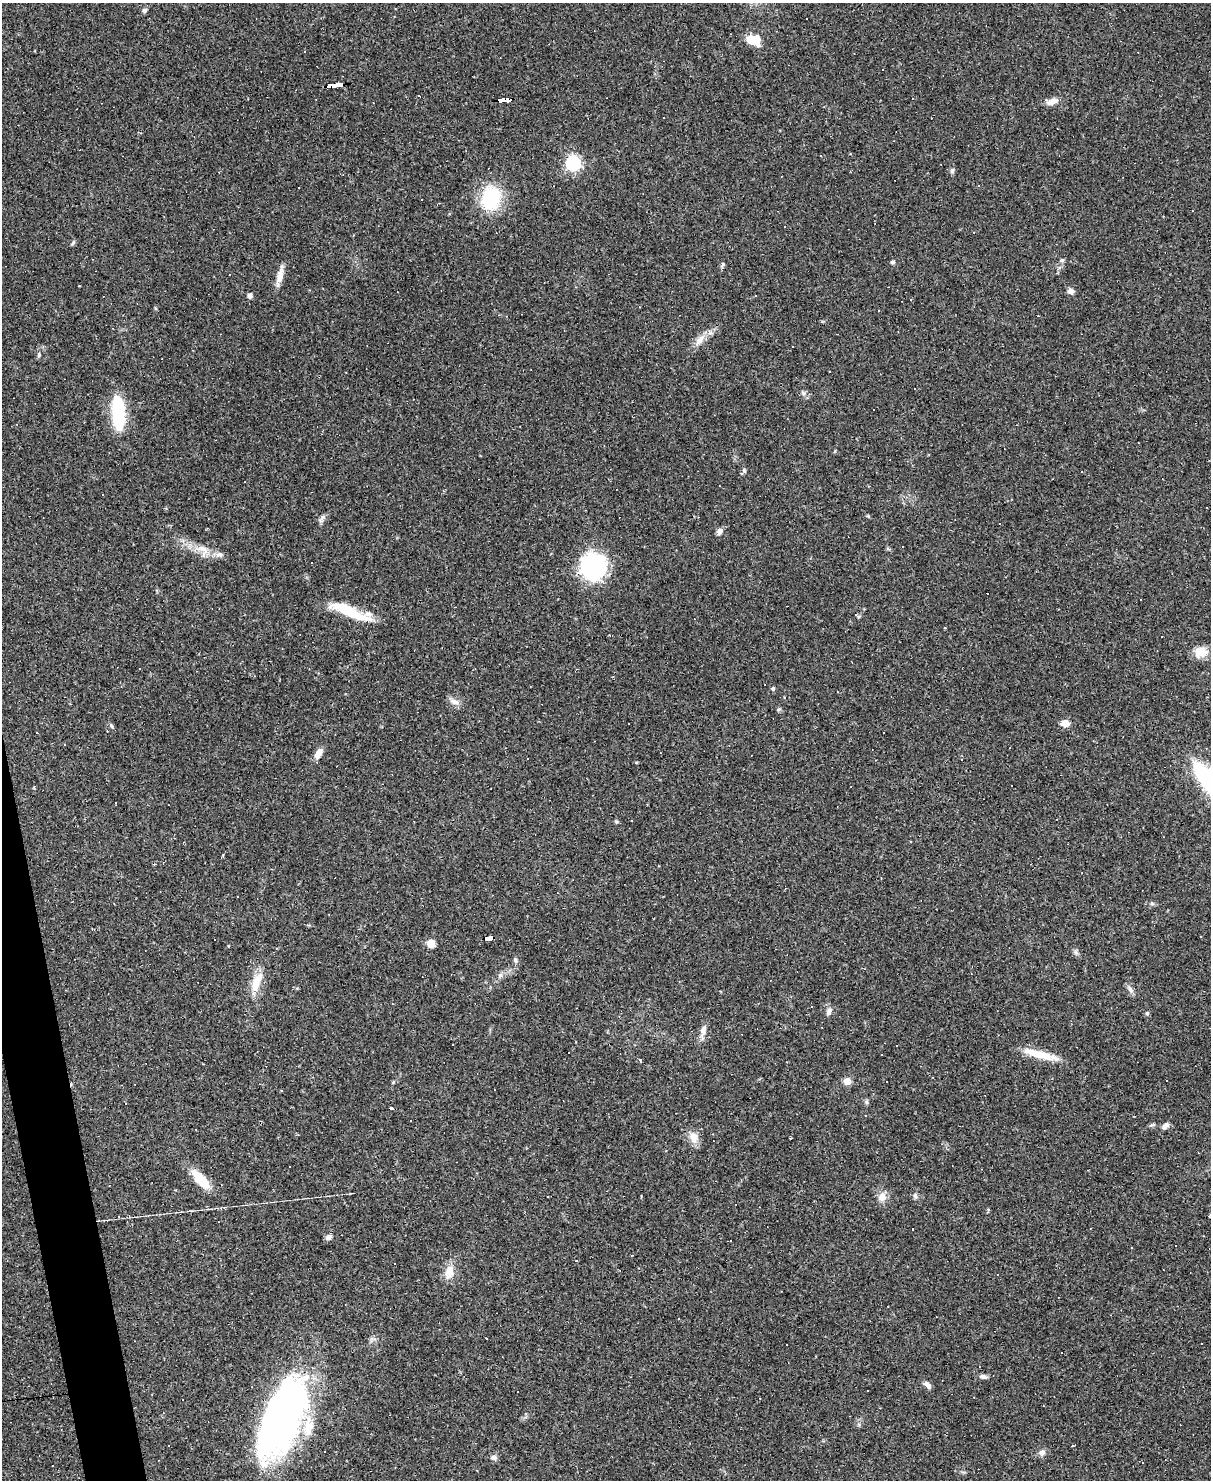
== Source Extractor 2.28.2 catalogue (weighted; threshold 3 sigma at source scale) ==
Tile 7 of 4 x 3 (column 3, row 2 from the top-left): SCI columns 2418-3626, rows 1725-3202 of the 4834 x 4815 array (HDU 1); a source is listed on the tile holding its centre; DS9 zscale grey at full resolution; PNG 1213 x 1482 px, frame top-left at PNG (2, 3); no overlay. Shown black and unused: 2% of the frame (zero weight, under 2 of 3 exposures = <1% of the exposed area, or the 3 px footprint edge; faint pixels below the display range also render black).
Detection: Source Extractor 2.28.2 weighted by HDU 2 'WHT'; one run over the whole footprint, this tile lists its part. Background 0.148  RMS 0.0072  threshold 0.0323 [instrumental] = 3 sigma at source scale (4.5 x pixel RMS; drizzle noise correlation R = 1.50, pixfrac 1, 0.05/0.05 arcsec/px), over >= 5 px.
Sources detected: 139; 1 inside a brighter object's white glare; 57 cosmic-ray / hot-pixel residue — not listed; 5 inside a brighter listed object's ellipse — not listed separately; the other 76 listed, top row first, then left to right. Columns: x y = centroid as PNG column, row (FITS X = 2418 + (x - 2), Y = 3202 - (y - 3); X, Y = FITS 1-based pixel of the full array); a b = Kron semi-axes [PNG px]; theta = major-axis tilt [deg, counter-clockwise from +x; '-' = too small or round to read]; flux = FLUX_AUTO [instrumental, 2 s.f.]
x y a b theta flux
145 10 7 6 - 1.7
751 40 19 10 -31 10
335 84 14 3 6 150
419 96 3 3 - 16
503 100 12 4 3 110
1052 101 14 7 21 4.8
573 163 6 6 - 170
952 171 7 5 76 1.5
978 185 3 3 - 2.6
491 198 28 21 72 40
73 243 8 4 63 1.2
1062 260 6 5 - 1.2
893 262 5 4 - 1.5
723 264 7 5 62 1.3
280 276 23 7 77 6.9
1071 291 7 6 - 3.2
250 296 6 6 - 2
1038 316 3 2 - 0.46
700 340 18 7 51 6.3
39 355 6 5 - 1.2
830 371 3 3 - 1.4
915 389 3 3 - 1.1
803 393 6 5 - 1.4
119 408 31 15 -76 30
103 495 3 2 - 1.3
322 518 15 4 54 2.2
719 531 7 6 - 3.4
203 549 19 8 -28 8.2
593 566 13 12 - 210
1141 599 3 2 - 0.86
350 612 46 10 -24 27
1201 652 17 14 8 9
773 688 6 5 - 1.2
454 702 13 7 -16 3.9
779 709 6 4 42 0.97
1065 723 9 7 -7 5.6
111 726 6 5 - 1.2
64 745 3 3 - 2.7
318 753 12 6 58 5.8
632 821 3 2 - 0.7
1152 903 6 4 0 1.2
489 938 9 4 5 160
431 943 6 6 - 11
1076 952 7 4 -72 1.5
515 960 7 6 - 1.6
500 975 5 5 - 1.5
256 982 28 11 69 13
1130 990 11 5 -55 2.4
829 1011 10 7 75 2.8
1147 1013 6 4 69 1
703 1030 15 8 76 4.3
882 1054 3 3 - 1.2
1038 1054 40 8 -16 17
640 1060 3 3 - 9.7
847 1081 5 4 - 14
866 1102 6 5 - 1.4
391 1109 3 3 - 62
1165 1126 10 6 43 2.8
693 1137 16 11 -65 6.9
201 1179 26 10 -47 18
915 1196 7 5 -69 1.6
882 1197 10 9 - 6
118 1217 4 3 - 0.77
913 1229 3 2 - 0.5
329 1237 8 7 - 2.4
1176 1245 3 3 - 4
576 1261 3 3 - 1.1
449 1272 19 12 75 8.2
983 1377 10 6 -13 2.3
927 1385 10 5 -47 3.1
867 1391 3 2 - 0.91
974 1397 2 2 - 0.61
282 1418 87 36 67 280
858 1424 6 4 -70 1.1
1042 1453 8 7 - 2.8
494 1457 9 7 0 2.3
Overlapping masked pixels (flux is a lower limit): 3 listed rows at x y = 335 84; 503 100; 489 938
Unlisted compact peaks at least as high as the median listed source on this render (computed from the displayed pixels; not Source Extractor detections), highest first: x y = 744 471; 616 821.